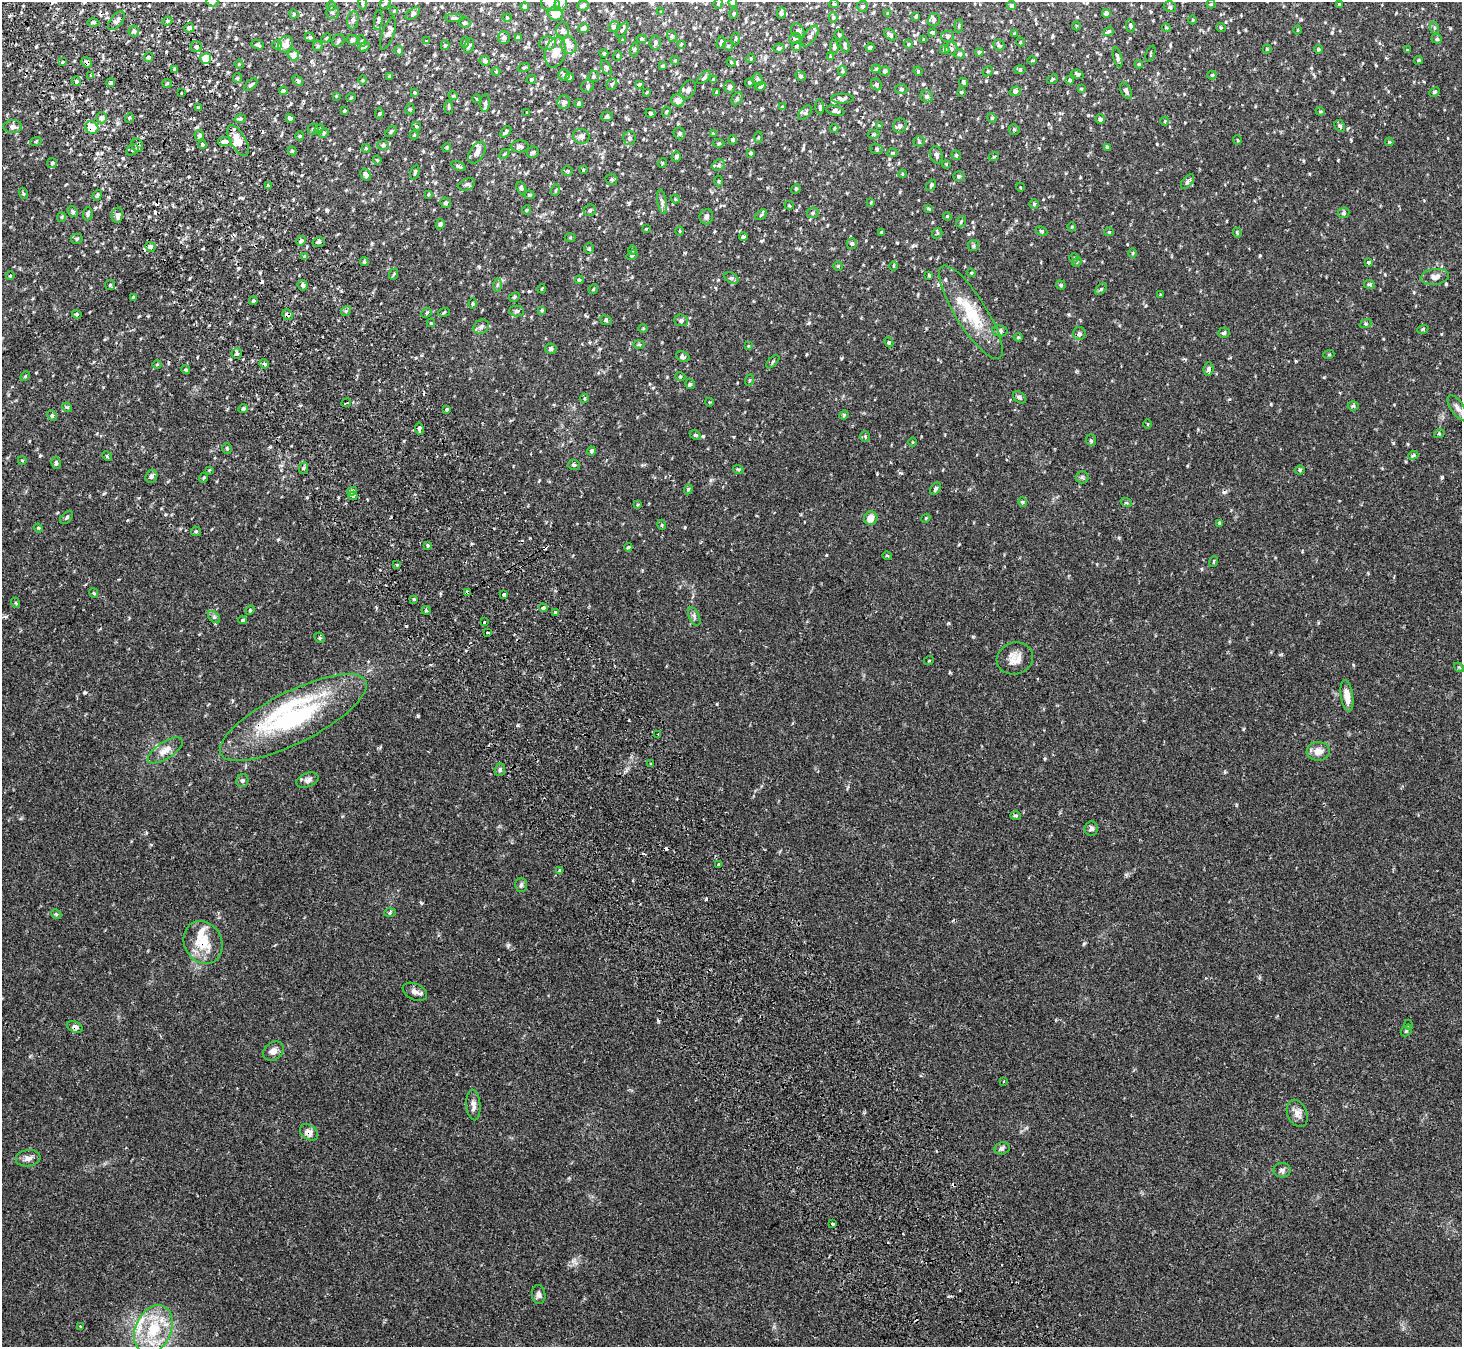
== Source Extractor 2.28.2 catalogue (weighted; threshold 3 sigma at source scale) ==
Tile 11 of 4 x 4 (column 3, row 3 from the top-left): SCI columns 2977-4436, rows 1540-2884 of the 5948 x 5908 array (HDU 1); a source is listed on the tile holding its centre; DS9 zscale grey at full resolution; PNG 1464 x 1349 px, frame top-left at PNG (2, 2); each listed source drawn as its Kron ellipse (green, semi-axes under 4 px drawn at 4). Shown black and unused: <1% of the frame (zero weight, under 2 of 3 exposures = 3% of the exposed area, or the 3 px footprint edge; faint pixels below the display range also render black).
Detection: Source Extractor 2.28.2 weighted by HDU 2 'WHT'; one run over the whole footprint, this tile lists its part. Background 0.0546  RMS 0.0051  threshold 0.023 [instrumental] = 3 sigma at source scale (4.5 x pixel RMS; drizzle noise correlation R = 1.50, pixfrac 1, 0.05/0.05 arcsec/px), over >= 5 px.
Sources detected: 521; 19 cosmic-ray / hot-pixel residue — neither listed nor drawn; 13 inside a brighter listed object's ellipse — not listed separately; the other 489 listed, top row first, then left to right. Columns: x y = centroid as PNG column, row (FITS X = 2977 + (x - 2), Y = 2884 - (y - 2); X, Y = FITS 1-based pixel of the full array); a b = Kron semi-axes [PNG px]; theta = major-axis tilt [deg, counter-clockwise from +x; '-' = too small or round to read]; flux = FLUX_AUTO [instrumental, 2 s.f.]
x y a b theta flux
212 2 6 5 - 1.1
733 2 4 4 - 1.1
385 3 6 4 48 0.72
550 3 9 7 -11 2.1
561 3 8 6 72 1.3
718 3 5 4 - 0.65
363 4 5 3 - 0.47
834 4 5 4 - 0.8
1211 4 4 4 - 0.46
1011 5 4 4 - 1.2
1339 5 3 3 - 0.51
331 6 5 4 - 0.67
583 6 6 5 - 1.4
862 6 6 5 - 0.95
525 7 4 4 - 1.1
1170 7 6 5 - 1.2
394 11 4 4 - 0.41
332 12 7 6 - 1.2
661 12 3 3 - 0.49
734 13 5 3 - 0.56
781 13 6 4 86 1.1
887 13 4 2 - 0.36
1106 13 4 4 - 1.8
294 14 5 3 - 0.51
413 14 8 5 39 0.96
555 14 7 6 - 5.7
916 16 4 3 - 0.72
454 18 9 4 -1 1.4
507 18 4 4 - 0.52
833 18 5 4 - 0.75
353 20 9 5 80 1.4
378 20 10 4 83 1
934 20 6 6 - 1.1
1193 20 4 3 - 0.42
116 21 11 5 51 2.1
167 21 5 4 - 0.85
93 22 6 4 1 0.77
465 23 6 5 - 0.84
959 26 7 2 85 0.47
1076 26 4 3 - 0.4
1130 26 6 4 -77 0.85
614 27 6 4 48 0.88
1221 27 5 3 - 0.55
189 28 5 5 - 1.9
583 28 5 4 - 1.4
1166 28 4 3 - 0.51
1435 28 6 4 -71 0.61
563 30 8 6 88 1.4
622 30 9 3 55 0.81
1298 30 4 3 - 0.39
134 31 5 5 - 1.4
798 31 8 6 -54 1.4
1109 31 5 4 - 0.84
932 32 4 3 - 1.3
388 33 17 5 70 2.2
1014 34 3 3 - 0.45
839 35 5 5 - 0.63
890 35 7 4 -38 0.95
672 36 6 4 -58 0.9
810 36 12 5 55 1.8
948 36 6 5 - 1.3
310 37 5 4 - 0.63
504 37 6 6 - 1.3
518 37 4 3 - 0.74
326 38 5 4 - 0.58
795 38 6 5 - 1.7
642 39 5 4 - 0.77
736 39 6 3 89 0.57
924 39 3 3 - 0.47
1437 39 5 4 - 0.93
352 40 6 5 - 1.1
623 40 4 4 - 0.7
338 41 7 5 52 1.1
362 41 5 3 - 0.59
426 41 4 2 - 0.34
465 42 5 4 - 0.65
721 42 6 2 74 0.65
1020 42 5 3 - 0.37
548 43 8 7 - 1.7
655 43 7 5 86 1.3
286 44 9 6 60 4.2
681 44 4 3 - 0.49
908 44 4 3 - 0.38
257 45 6 4 -23 0.69
277 45 4 4 - 0.55
445 45 5 4 - 0.72
569 45 9 8 - 2.5
845 45 8 4 -76 0.96
999 45 6 5 - 0.78
318 46 5 4 - 0.68
469 46 8 4 73 0.84
728 46 5 4 - 0.77
797 46 5 4 - 0.74
196 47 5 5 - 1.7
364 47 6 4 35 0.88
834 47 7 4 -90 1
779 48 5 4 - 1
870 48 4 3 - 0.86
951 48 6 6 - 1.1
945 49 5 4 - 1.1
1267 49 4 4 - 0.46
1318 49 4 3 - 0.66
635 50 7 3 81 0.63
1407 50 3 3 - 0.42
399 51 5 4 - 0.87
555 52 15 10 74 5.8
979 52 4 4 - 1.2
604 53 4 4 - 0.61
1150 53 8 2 69 0.46
959 54 5 5 - 1.1
294 55 6 5 - 3
617 56 5 3 - 0.46
830 56 4 3 - 0.44
148 57 5 4 - 1.1
1118 57 10 4 -75 1.4
206 58 5 5 - 14
751 59 4 4 - 0.51
1032 60 4 3 - 0.43
1418 60 5 4 - 0.61
485 61 5 5 - 1.1
675 61 4 4 - 0.59
62 62 4 3 - 0.43
87 62 6 4 -38 2.2
731 62 4 4 - 0.51
239 64 4 4 - 0.5
1139 64 4 3 - 0.5
663 66 4 4 - 0.46
524 67 6 3 19 0.55
606 67 8 4 -62 0.83
175 69 3 3 - 1.1
876 69 4 3 - 0.56
1020 70 6 4 2 0.61
842 71 5 3 - 0.63
885 71 5 4 - 0.88
918 71 5 4 - 0.53
988 71 6 4 44 0.65
496 72 4 4 - 0.56
1077 74 6 4 -22 0.93
91 75 4 3 - 0.72
564 75 5 5 - 0.92
1212 75 4 4 - 0.66
389 76 3 3 - 0.4
594 76 5 5 - 0.86
801 76 5 4 - 0.85
569 77 4 4 - 1.1
704 77 8 4 41 0.91
237 78 5 4 - 0.64
531 79 5 4 - 0.64
713 79 3 3 - 0.42
758 79 6 4 -68 0.81
1053 79 6 3 43 0.75
363 80 5 3 - 0.4
1070 80 4 4 - 0.82
76 81 5 4 - 0.97
298 81 6 4 -41 1.1
111 82 4 4 - 0.88
964 82 5 4 - 0.87
167 83 5 4 - 0.59
749 83 4 3 - 0.88
612 84 6 5 - 0.8
639 84 4 4 - 0.5
876 84 6 5 - 1
251 85 8 4 42 1.1
588 86 7 6 - 1
760 86 5 4 - 1.1
729 87 6 5 - 1.4
901 89 6 4 -1 1
1081 89 4 3 - 0.47
688 90 10 7 60 2.1
283 91 4 4 - 1.6
1015 91 5 4 - 1.2
1126 91 9 5 -62 1.5
415 92 4 3 - 0.54
647 92 4 3 - 0.43
717 92 3 3 - 0.68
961 92 3 2 - 0.43
1434 92 5 4 - 0.67
181 93 3 3 - 1.4
336 96 4 4 - 0.41
453 96 4 4 - 0.59
927 96 6 6 - 1.3
351 98 4 3 - 0.41
842 98 11 5 1 1.6
477 99 4 2 - 0.41
737 99 7 5 64 0.83
678 101 6 6 - 4.1
564 102 7 6 - 1.6
485 103 9 5 84 1.3
579 104 4 4 - 1.2
449 107 7 4 -85 0.77
782 107 4 3 - 0.67
820 107 7 4 -88 0.77
199 108 3 3 - 1.1
410 109 5 5 - 0.6
344 111 4 3 - 0.57
835 111 9 4 -16 1.2
1320 111 4 3 - 0.48
666 112 5 4 - 0.58
527 113 4 2 - 0.31
650 113 5 4 - 0.92
805 113 8 5 47 1.1
379 114 5 4 - 0.69
607 116 6 4 4 0.86
102 118 5 5 - 2.2
129 118 5 3 - 0.52
290 118 4 4 - 1.8
992 118 5 4 - 0.59
240 119 5 4 - 0.88
1100 119 4 4 - 1.2
1165 121 4 3 - 0.45
879 125 4 3 - 0.48
416 126 4 4 - 0.7
900 126 7 6 - 1.4
1340 126 6 4 -60 1.1
13 127 9 6 0 2.1
92 128 7 6 - 9
834 128 4 3 - 0.53
313 129 5 5 - 0.81
319 129 6 3 44 0.56
1014 130 5 5 - 0.84
391 131 6 3 48 0.62
506 132 6 3 50 0.98
324 133 5 4 - 0.64
679 133 6 5 - 0.9
713 134 3 3 - 0.67
874 134 6 4 -1 0.81
199 135 5 5 - 1
414 135 4 4 - 0.4
300 136 4 4 - 0.52
581 136 8 7 - 1.8
758 137 5 3 - 0.49
629 138 7 6 - 1.4
733 140 4 4 - 1.5
1237 140 5 3 - 0.38
36 141 6 3 19 0.52
225 141 7 4 8 1.9
238 141 17 7 -61 5.3
919 141 5 5 - 0.64
1389 142 4 4 - 0.63
719 143 5 4 - 0.66
202 144 4 4 - 0.9
137 145 7 5 -55 1.8
383 145 6 5 - 0.8
520 146 9 6 3 1.7
1107 147 4 3 - 1.1
366 148 4 4 - 0.52
447 148 4 3 - 0.52
877 149 6 5 - 0.87
133 150 6 5 - 0.8
292 151 4 4 - 0.58
533 152 6 5 - 0.96
477 153 12 7 57 3.5
750 153 4 4 - 0.86
892 153 5 3 - 0.67
504 154 6 3 44 0.55
936 155 8 6 -76 1.6
956 155 5 4 - 0.61
676 156 5 4 - 1.3
994 156 5 3 - 0.44
377 160 4 3 - 0.54
52 163 5 5 - 0.68
662 163 5 3 - 0.46
946 164 4 3 - 0.45
718 165 6 5 - 1.2
458 166 8 3 -24 0.81
583 170 4 3 - 0.51
567 171 5 4 - 0.7
415 172 7 4 76 0.89
902 174 4 3 - 0.47
366 175 6 5 - 1.1
959 176 6 5 - 1.2
611 179 6 5 - 1
719 181 5 3 - 0.48
1188 182 8 4 49 1.1
467 184 9 5 22 1.1
931 185 6 3 54 0.78
268 186 4 4 - 0.78
1020 187 4 3 - 0.39
521 188 6 4 -68 0.91
796 189 5 4 - 0.6
556 190 6 3 71 0.6
23 193 5 3 - 0.55
428 194 4 3 - 0.49
97 195 6 4 68 0.82
530 195 5 4 - 0.82
675 199 4 3 - 0.41
662 202 12 4 -81 1.5
871 202 4 3 - 0.47
446 203 5 5 - 0.98
1034 204 5 5 - 0.65
789 205 4 4 - 0.51
928 209 4 3 - 0.73
527 210 4 4 - 0.55
590 210 6 5 - 1
73 212 6 4 -52 0.88
813 213 6 5 - 0.91
1343 213 6 5 - 0.97
88 214 7 5 85 1
117 215 8 5 78 2.1
761 215 7 3 36 0.53
947 216 4 3 - 0.47
61 217 5 4 - 0.61
706 217 8 6 83 1.6
961 222 6 4 51 0.66
440 224 5 4 - 0.97
1072 227 4 3 - 0.42
646 229 4 2 - 0.36
680 231 4 3 - 0.4
1041 231 6 3 -25 0.7
881 232 4 4 - 0.44
1109 232 5 4 - 0.56
937 233 5 4 - 0.67
1237 233 5 4 - 0.55
570 237 5 3 - 0.44
743 237 4 4 - 0.87
77 239 6 5 - 0.84
301 241 5 4 - 1.6
319 242 6 4 16 0.99
852 243 5 5 - 1
973 246 5 5 - 0.85
150 247 5 4 - 1.3
589 249 5 4 - 0.61
632 250 5 3 - 0.51
1133 253 5 3 - 0.4
632 255 6 4 35 0.8
305 256 4 3 - 0.98
1074 258 4 4 - 0.53
364 262 4 3 - 0.59
1077 262 5 4 - 0.62
1369 262 4 3 - 0.63
838 266 4 4 - 0.5
894 266 5 3 - 0.43
971 273 4 4 - 0.54
394 274 6 3 69 0.57
929 275 3 3 - 0.84
10 276 4 3 - 0.41
1435 277 14 8 7 2.8
731 278 7 5 -27 1.1
579 280 4 4 - 0.74
1369 284 5 4 - 1.2
110 285 5 5 - 0.6
303 285 5 5 - 1.3
497 285 6 4 88 0.83
1061 285 5 4 - 0.87
542 289 4 3 - 0.42
593 289 5 4 - 0.58
1101 289 7 4 46 0.75
1161 295 3 3 - 0.51
133 297 4 3 - 0.52
514 297 6 4 28 0.67
253 301 4 4 - 0.94
473 304 5 4 - 0.66
542 310 4 3 - 0.7
346 311 5 4 - 0.77
517 311 7 5 -1 1.2
444 312 6 3 20 0.54
971 312 54 15 -58 22
427 313 5 4 - 0.68
77 314 5 4 - 0.64
287 315 6 5 - 1.6
606 320 6 4 -23 0.73
681 320 7 6 - 1.4
431 323 4 4 - 0.54
1366 324 6 4 19 0.69
481 327 8 6 30 1.6
643 329 4 3 - 0.42
1423 329 6 4 20 0.71
1000 331 8 5 -11 1.2
1224 333 6 5 - 1.1
1079 334 6 6 - 1.3
1018 337 4 4 - 0.63
889 342 5 4 - 0.72
639 345 6 4 0 0.66
748 346 4 4 - 0.4
551 349 5 5 - 1.2
237 353 5 5 - 1.2
1329 354 5 3 - 0.54
683 357 7 5 -21 1.3
773 362 8 3 45 0.67
157 364 5 3 - 0.41
264 364 5 4 - 0.93
1209 369 7 5 83 1.4
186 370 5 4 - 0.79
25 376 6 3 46 0.55
680 376 5 3 - 0.46
750 380 6 3 71 0.6
690 384 5 5 - 0.84
1019 397 7 5 -40 1.1
585 398 5 3 - 0.48
709 402 4 3 - 0.38
346 403 5 2 - 1
1353 406 5 4 - 0.79
67 407 5 4 - 0.71
1457 408 14 6 -56 2.4
243 409 4 4 - 1.1
447 409 3 3 - 0.88
52 415 5 4 - 0.86
844 415 5 4 - 0.61
1148 424 5 3 - 0.41
419 429 6 4 -83 1.8
1439 434 5 3 - 0.56
695 435 6 4 -24 0.75
865 436 5 4 - 0.69
1091 440 6 4 -65 0.92
913 442 5 3 - 0.37
227 448 5 4 - 0.71
591 451 4 4 - 1.1
1413 455 5 4 - 0.85
107 456 5 4 - 0.52
22 460 4 2 - 0.36
56 463 6 5 - 0.98
574 465 6 5 - 0.85
304 468 6 4 70 0.8
738 469 5 3 - 0.67
209 470 4 3 - 0.41
1300 470 5 4 - 0.58
151 476 7 5 64 1.5
1082 477 6 6 - 0.96
203 478 5 3 - 0.47
688 489 5 4 - 0.71
935 489 7 4 59 0.92
352 491 5 4 - 1.1
353 496 4 4 - 0.96
1023 502 4 4 - 0.6
1126 502 6 3 -19 0.68
637 505 4 3 - 0.56
67 517 8 5 46 0.85
871 518 7 6 - 4
926 518 5 3 - 0.46
1220 523 4 4 - 0.53
662 525 5 3 - 0.47
38 528 4 4 - 0.54
196 531 5 4 - 0.69
428 546 3 3 - 1.8
628 547 4 3 - 0.6
887 556 4 3 - 0.57
1213 562 5 3 - 0.46
397 565 3 3 - 0.6
94 593 5 4 - 0.6
467 593 4 3 - 7.7
503 594 3 3 - 1.9
414 599 4 3 - 0.61
16 603 5 3 - 0.51
543 608 4 4 - 1.3
250 610 5 4 - 0.56
426 610 4 4 - 0.72
555 613 4 3 - 1.1
694 616 10 5 -64 1.2
214 617 7 4 -45 1
243 620 4 3 - 0.68
484 622 3 3 - 1.1
488 632 3 3 - 5.9
319 638 5 4 - 0.74
1015 658 18 16 16 5.8
929 660 5 3 - 0.38
1459 667 5 4 - 0.63
1347 696 16 6 -81 4.9
293 717 81 26 27 68
658 734 3 2 - 2.4
165 750 20 8 33 4.4
1318 751 11 9 -1 4.2
651 764 3 3 - 0.93
500 770 6 5 - 1
307 780 11 7 19 2.1
242 781 6 6 - 0.94
1016 816 5 4 - 0.85
1091 828 7 6 - 1.5
719 865 3 3 - 7.5
560 871 4 3 - 1.8
521 885 7 6 - 1
390 913 6 4 3 0.66
56 914 5 4 - 0.66
203 942 22 18 -63 13
415 992 13 8 -26 2.4
1409 1025 5 3 - 0.43
75 1027 8 5 -24 1.8
1406 1031 6 4 47 0.66
273 1051 11 8 35 3
1004 1081 3 2 - 0.49
473 1105 15 7 -86 2.7
1297 1113 14 10 -66 3.2
309 1132 10 7 -37 3.3
1002 1148 7 6 - 1.3
28 1158 12 8 7 2.5
1282 1170 9 7 -4 1.5
833 1224 3 3 - 1.6
539 1295 9 6 -83 1.7
80 1326 3 2 - 0.4
153 1329 25 18 66 21
Overlapping masked pixels (flux is a lower limit): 10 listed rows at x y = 87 62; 92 128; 137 145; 301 241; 287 315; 467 593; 293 717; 203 942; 75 1027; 309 1132
Isophote crosses this tile's border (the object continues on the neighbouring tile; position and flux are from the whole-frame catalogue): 4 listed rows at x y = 212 2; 733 2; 834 4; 1011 5
Unlisted compact peaks at least as high as the median listed source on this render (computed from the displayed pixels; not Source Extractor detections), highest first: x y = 1442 477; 1393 443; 84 692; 1084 944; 809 323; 1157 144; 1271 404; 327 210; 508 946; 1281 654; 1318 623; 1243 729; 1088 115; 1045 759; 1450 28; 270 447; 900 473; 761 241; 1229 399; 897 243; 1332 32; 969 234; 950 672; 1414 292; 349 149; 1441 334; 1035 339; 1068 314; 1052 37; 1170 45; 734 437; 242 198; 1338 160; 618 163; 1309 174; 1126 874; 1408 444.